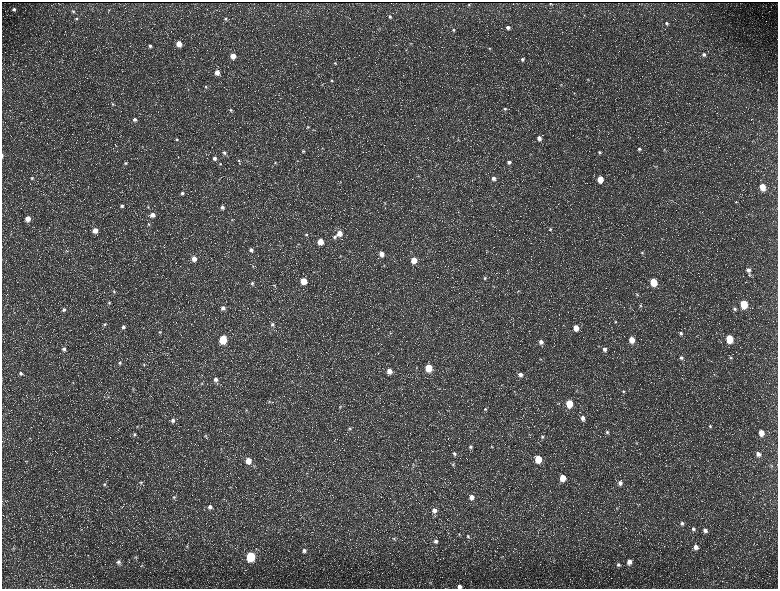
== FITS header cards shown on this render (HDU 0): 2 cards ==
NAXIS1  =                 1552 / length of data axis 1
NAXIS2  =                 1173 / length of data axis 2

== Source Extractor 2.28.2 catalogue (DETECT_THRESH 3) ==
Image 1552 x 1173 px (HDU 0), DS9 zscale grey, zoomed out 1/2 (1 PNG px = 2 x 2 image px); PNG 780 x 591 px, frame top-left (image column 1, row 1173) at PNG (2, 2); no overlay
Background 216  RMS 9.8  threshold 29.3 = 3 sigma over >= 5 px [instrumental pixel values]
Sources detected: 223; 35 cannot appear on this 1/2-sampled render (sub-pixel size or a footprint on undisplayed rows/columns) and are not listed; the other 188 listed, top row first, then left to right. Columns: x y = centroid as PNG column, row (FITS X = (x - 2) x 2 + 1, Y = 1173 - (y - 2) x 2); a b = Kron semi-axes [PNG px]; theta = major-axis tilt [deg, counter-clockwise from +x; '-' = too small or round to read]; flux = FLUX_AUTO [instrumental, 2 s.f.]
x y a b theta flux
550 3 2 1 - 1200
469 5 2 2 - 1500
14 9 3 3 - 4000
109 10 4 3 - 1600
73 11 5 4 - 2800
584 15 3 2 - 1200
390 17 4 3 - 2800
77 18 4 4 - 2900
225 19 4 4 - 3100
666 23 5 4 - 4000
508 27 5 4 - 6900
453 30 4 4 - 3400
411 43 3 2 - 1100
179 44 4 4 - 24000
150 46 4 4 - 4700
489 48 4 4 - 2500
406 50 4 2 - 1500
704 55 5 5 - 5400
233 56 4 4 - 22000
349 58 3 2 - 910
522 59 4 4 - 4800
335 63 6 4 -28 3300
13 64 4 2 - 1100
217 72 4 4 - 15000
588 79 4 3 - 1900
332 81 5 4 - 2900
561 84 4 4 - 1800
322 85 5 3 - 1700
206 87 4 4 - 2500
574 93 4 3 - 1800
113 104 5 4 - 2900
505 109 5 4 - 3600
231 110 5 4 - 2800
135 119 6 5 - 7400
308 127 5 4 - 3200
453 137 3 2 - 1000
539 138 5 4 - 10000
177 139 5 4 - 3700
116 146 4 3 - 1500
322 148 3 3 - 1200
639 149 5 4 - 4200
664 150 4 3 - 1900
303 151 4 3 - 2000
599 152 4 4 - 3600
224 153 5 5 - 4700
2 155 5 2 - 2000
214 158 5 4 - 5900
239 160 4 3 - 1800
298 161 3 3 - 1400
509 162 5 5 - 6500
125 163 5 5 - 3600
275 163 4 4 - 2200
220 164 4 4 - 2500
436 165 3 2 - 890
656 167 4 4 - 1900
32 178 4 3 - 2500
493 178 5 4 - 8500
600 179 5 4 - 33000
341 182 3 2 - 900
762 187 5 4 - 38000
182 193 5 4 - 4900
736 202 3 2 - 980
385 203 4 2 - 1400
122 206 5 4 - 5000
148 207 4 3 - 1700
222 207 5 5 - 6800
152 215 5 5 - 13000
28 219 5 4 - 21000
232 220 4 3 - 2000
149 224 4 4 - 2800
550 229 5 4 - 3400
95 230 4 4 - 18000
339 233 5 5 - 20000
306 234 5 4 - 3300
335 237 5 5 - 5400
320 241 4 4 - 32000
298 244 4 3 - 1600
251 250 5 5 - 7000
67 251 5 2 - 1200
642 252 5 4 - 2900
381 254 5 4 - 16000
340 256 3 3 - 1300
194 259 5 5 - 15000
414 260 5 4 - 29000
384 265 4 3 - 1800
253 266 4 3 - 2000
748 270 6 5 - 9100
485 278 5 4 - 3000
304 281 5 4 - 41000
653 282 5 4 - 67000
252 283 6 5 - 5100
274 285 5 4 - 2900
114 291 4 4 - 2400
518 291 4 3 - 2200
637 294 5 4 - 3000
109 303 4 4 - 2500
744 304 5 4 - 91000
640 306 5 4 - 2900
223 308 5 5 - 8100
735 309 5 4 - 4400
64 310 5 5 - 4500
615 322 5 4 - 3300
105 324 5 4 - 3200
272 324 5 5 - 5300
123 327 5 4 - 5100
576 328 6 5 - 25000
160 332 4 4 - 2500
681 333 5 4 - 4300
223 339 5 4 - 93000
729 339 5 4 - 75000
632 340 5 4 - 32000
541 342 5 5 - 11000
64 349 5 5 - 6000
604 349 6 6 - 8900
681 358 5 5 - 6000
731 358 4 4 - 2400
120 362 4 4 - 3600
144 364 4 3 - 2000
428 368 5 4 - 63000
389 371 5 5 - 16000
21 373 5 4 - 4600
520 374 5 5 - 7500
216 379 5 5 - 9000
73 382 4 3 - 1900
202 383 4 3 - 2100
133 388 4 4 - 2300
623 391 5 4 - 3300
108 397 5 3 - 2200
269 402 4 4 - 2600
569 403 5 4 - 52000
340 407 6 5 - 3500
485 409 4 4 - 2800
246 410 5 3 - 1900
583 418 6 5 - 11000
173 420 5 5 - 6300
137 426 4 3 - 1600
710 426 6 4 -37 3500
350 428 5 4 - 3400
593 431 3 2 - 1200
607 432 6 5 - 5000
761 433 5 4 - 22000
134 434 5 4 - 3300
206 436 5 4 - 3000
542 437 5 4 - 4200
30 438 3 3 - 1700
636 443 4 4 - 2700
471 447 5 5 - 4400
491 447 5 3 - 1800
454 454 5 5 - 4700
758 454 6 5 - 9100
538 459 5 4 - 52000
248 460 6 5 - 24000
26 461 4 3 - 1600
413 464 5 3 - 2400
453 464 6 4 -59 3300
771 465 5 3 - 2100
259 474 3 2 - 1000
563 478 5 5 - 33000
141 482 5 4 - 2700
620 483 6 5 - 8000
104 484 5 5 - 4400
230 487 4 3 - 1800
174 497 6 5 - 3700
472 497 5 5 - 13000
638 505 5 4 - 2100
210 507 5 5 - 8000
617 508 4 4 - 2000
434 510 6 5 - 10000
682 523 6 5 - 5900
693 529 6 5 - 5300
705 530 6 5 - 8500
459 534 4 3 - 2000
468 536 6 4 -57 4000
394 539 5 4 - 2700
436 541 5 5 - 5700
187 546 5 3 - 2200
696 547 6 5 - 12000
13 548 7 3 68 3100
304 550 6 5 - 7200
251 556 5 5 - 160000
136 557 4 4 - 2100
502 557 4 2 - 1300
118 562 6 5 - 6000
629 562 5 5 - 13000
618 565 5 5 - 4800
141 566 4 2 - 1400
430 583 6 4 -15 3000
460 586 5 4 - 7100
At the frame edge (FLAGS 8, measured only in part): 2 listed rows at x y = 2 155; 460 586
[35 sub-pixel or undisplayed-footprint detections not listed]